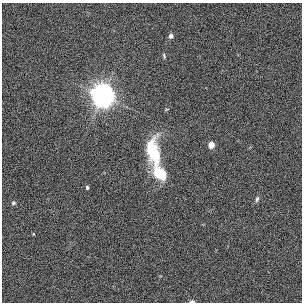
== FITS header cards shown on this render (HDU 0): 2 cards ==
NAXIS1  =                  300
NAXIS2  =                  300

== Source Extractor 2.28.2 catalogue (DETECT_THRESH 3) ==
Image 300 x 300 px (HDU 0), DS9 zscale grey, 1 PNG px = 1 image px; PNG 304 x 304 px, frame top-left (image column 1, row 300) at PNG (2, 3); no overlay
Background 4.52e-04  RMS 0.026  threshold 0.0785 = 3 sigma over >= 5 px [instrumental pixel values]
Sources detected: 11; all 11 listed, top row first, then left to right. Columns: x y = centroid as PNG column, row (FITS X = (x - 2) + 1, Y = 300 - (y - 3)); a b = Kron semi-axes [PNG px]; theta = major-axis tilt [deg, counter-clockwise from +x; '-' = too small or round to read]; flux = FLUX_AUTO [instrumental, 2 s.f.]
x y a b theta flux
171 36 4 4 - 6.9
164 56 8 4 -73 2.6
102 96 12 11 - 870
211 145 5 4 - 26
153 151 32 14 -81 95
160 174 14 10 -41 57
87 188 4 3 - 2.9
257 199 8 5 74 3.7
13 203 6 4 16 2.9
33 234 4 3 - 1.1
192 301 5 3 - 5.1
At the frame edge (FLAGS 8, measured only in part): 1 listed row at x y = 192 301